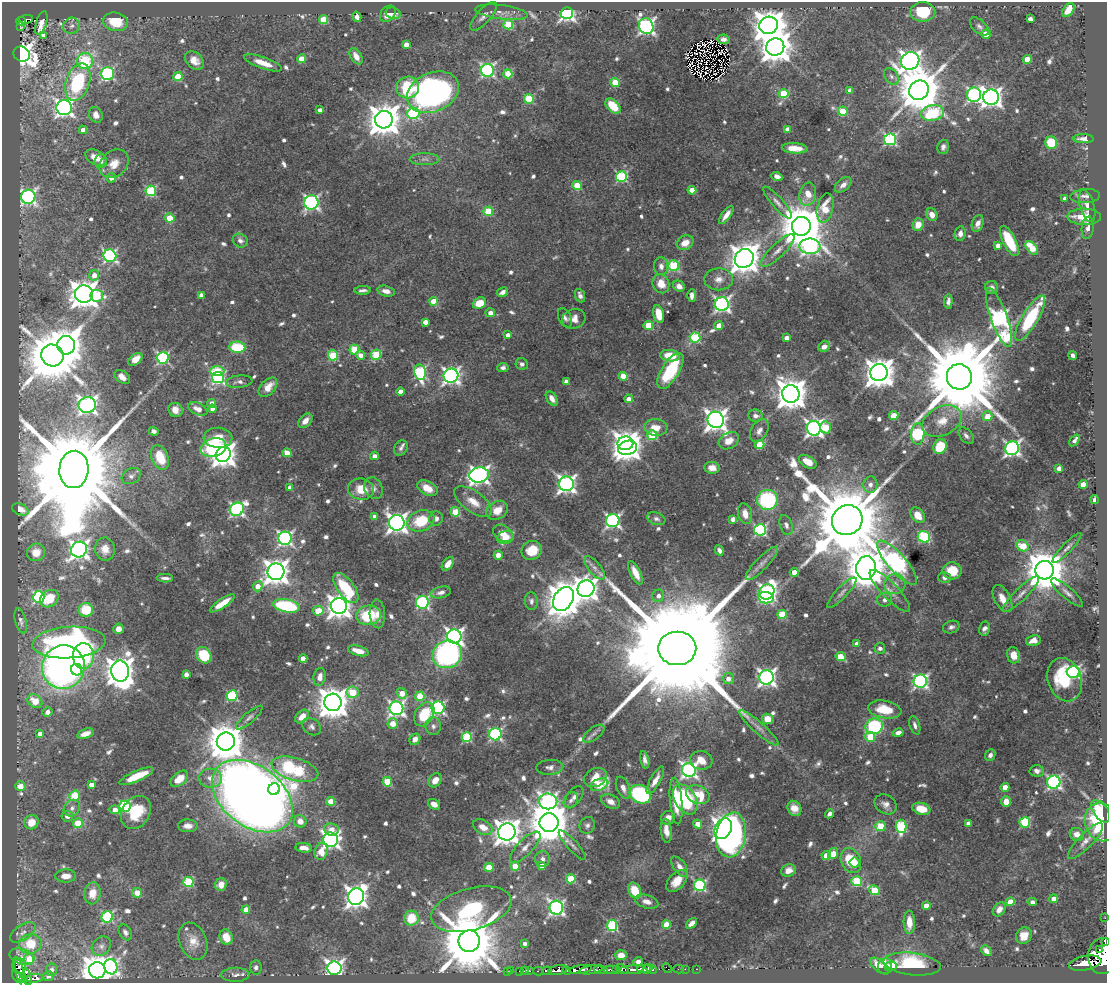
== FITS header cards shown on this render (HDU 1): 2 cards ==
NAXIS1  =                 1105
NAXIS2  =                  981

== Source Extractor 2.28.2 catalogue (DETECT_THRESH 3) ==
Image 1105 x 981 px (HDU 1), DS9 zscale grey, 1 PNG px = 1 image px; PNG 1109 x 985 px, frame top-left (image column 1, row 981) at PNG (2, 2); each listed source drawn as its Kron ellipse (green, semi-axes under 4 px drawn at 4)
Background 0.856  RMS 0.02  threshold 0.0591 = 3 sigma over >= 5 px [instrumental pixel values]
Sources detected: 770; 8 with non-positive FLUX_AUTO (blend fragments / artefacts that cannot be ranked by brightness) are neither listed nor drawn; of the other 762, the 500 brightest by FLUX_AUTO listed and drawn (262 fainter detections omitted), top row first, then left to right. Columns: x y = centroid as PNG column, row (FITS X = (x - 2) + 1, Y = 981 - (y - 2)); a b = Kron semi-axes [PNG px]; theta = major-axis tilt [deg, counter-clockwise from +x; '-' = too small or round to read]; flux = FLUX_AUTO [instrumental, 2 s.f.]
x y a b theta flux
1068 10 8 5 54 20
502 12 27 7 -7 12
923 12 12 10 -1 57
393 13 7 5 -18 10
567 13 6 6 - 440
388 14 9 7 51 10
483 16 18 6 48 7.5
357 17 5 4 - 8.9
26 19 7 3 4 45
323 19 4 4 - 50
1030 19 4 4 - 7.9
21 21 5 3 - 60
116 22 12 9 -10 42
41 23 12 5 73 8.7
508 24 5 5 - 64
769 25 9 8 - 2600
21 26 3 3 - 8.1
72 26 8 8 - 6.1
646 26 8 7 - 460
979 27 11 6 -43 5.1
986 34 5 4 - 31
44 35 4 4 - 10
724 39 6 4 -8 5.5
406 44 4 4 - 11
775 47 9 8 - 2600
22 54 8 7 - 1200
356 56 9 5 -59 12
302 59 4 4 - 30
1027 59 4 4 - 35
194 60 10 8 -41 14
85 61 8 7 - 130
910 61 9 8 - 1000
263 63 20 5 -19 21
488 70 6 6 - 270
107 73 6 6 - 200
508 74 4 4 - 56
891 76 9 6 -52 4.7
178 77 4 4 - 46
78 82 19 11 72 120
615 82 4 4 - 56
408 87 11 11 - 73
850 90 4 4 - 11
919 90 10 9 - 6900
433 92 27 19 24 580
783 93 5 4 - 58
974 95 7 7 - 310
991 97 8 7 - 830
529 99 5 5 - 87
613 106 9 5 -46 38
64 108 8 7 - 600
320 110 4 3 - 5.5
843 111 5 4 - 61
413 113 6 6 - 150
932 113 12 8 12 140
96 115 8 6 -65 8.5
384 120 9 8 - 3000
787 129 4 4 - 11
83 130 4 4 - 11
890 139 6 6 - 170
1083 139 10 4 -1 11
1051 143 6 6 - 62
943 147 7 5 74 4.9
795 148 13 5 -3 19
96 157 11 7 -27 16
424 159 15 6 1 6.4
101 161 7 6 - 7.9
114 164 16 13 42 19
777 176 6 4 -18 6.1
621 177 5 5 - 160
111 178 4 4 - 11
577 185 5 4 - 51
843 185 10 6 41 8.6
692 190 4 4 - 29
151 191 5 5 - 130
808 194 12 8 75 22
1085 196 14 7 4 7.9
28 197 7 7 - 380
1065 199 4 4 - 6.3
311 202 7 7 - 360
777 202 20 5 -49 8.5
1087 206 16 7 -75 8.8
825 208 15 8 77 31
488 211 5 4 - 70
726 215 11 4 54 12
932 215 6 5 - 14
1084 217 17 8 -1 34
170 218 5 4 - 38
918 224 6 5 - 19
978 224 8 5 75 8.2
801 226 9 9 - 6900
1088 228 11 6 83 6.8
960 234 7 5 82 8.4
240 241 8 6 -34 5.5
1009 241 16 6 -64 61
685 243 9 7 28 17
810 246 10 8 -1 400
998 246 4 4 - 13
1032 248 8 5 -50 52
778 250 22 7 44 13
110 256 6 6 - 260
744 258 10 9 - 2200
661 266 9 7 -88 7.5
674 266 5 5 - 120
94 275 5 5 - 12
719 279 14 11 -1 13
661 284 10 8 -66 21
679 286 6 5 - 7.6
992 288 6 6 - 5.6
363 290 8 3 2 4.7
386 291 9 5 -15 8.1
502 292 6 4 30 6.8
84 294 9 8 - 2100
201 295 4 4 - 8.2
692 295 6 4 88 6.4
97 296 6 6 - 73
580 296 7 5 -69 6.6
434 301 4 4 - 30
948 301 7 4 86 5.4
479 303 7 5 22 28
722 304 7 7 - 440
490 313 5 4 - 11
659 314 9 5 -77 27
565 318 10 6 -64 5.1
999 318 31 8 -70 640
1030 318 26 8 59 95
574 319 12 9 16 12
425 322 4 4 - 10
648 325 4 4 - 45
719 326 4 4 - 22
508 335 4 4 - 9.2
695 337 5 5 - 110
786 338 4 4 - 8.7
66 345 9 9 - 2500
237 347 8 5 -1 74
824 347 6 5 - 8
354 350 5 5 - 69
52 355 11 10 - 9600
333 355 5 5 - 81
360 355 5 4 - 9.5
376 355 5 5 - 78
1073 355 5 4 - 5.2
670 356 10 5 -7 32
163 358 6 6 - 190
135 359 8 5 39 15
522 364 6 5 - 5
503 367 5 4 - 5.1
217 371 7 5 0 69
670 371 20 8 58 88
420 372 7 6 - 170
879 373 8 8 - 2400
451 376 7 7 - 540
623 376 4 4 - 36
122 377 9 5 -39 9.8
218 377 6 5 - 270
959 377 13 12 - 30000
566 381 4 4 - 6.1
239 382 13 6 5 6.5
268 387 11 7 48 20
400 392 4 4 - 14
791 394 9 8 - 2700
552 399 8 5 -56 9.5
629 399 4 4 - 12
212 404 4 4 - 22
87 405 9 8 - 580
198 409 10 6 -25 11
212 409 4 4 - 8.5
176 410 7 6 - 13
756 416 7 6 - 6.7
894 416 4 4 - 41
987 416 5 5 - 23
716 420 8 8 - 1100
305 421 8 5 48 10
942 421 21 14 27 27
656 427 11 8 -5 18
825 427 6 5 - 56
814 428 7 7 - 530
154 431 5 4 - 5.2
759 431 13 8 60 9.3
918 434 11 6 88 210
652 435 5 5 - 90
966 436 9 6 -50 5.3
218 438 14 10 -2 41
1075 440 7 4 52 6.9
729 441 11 8 29 14
625 443 8 7 - 1200
760 445 4 4 - 46
940 447 8 6 59 42
213 448 13 9 14 99
401 448 8 6 53 4.8
628 448 9 7 16 1100
1012 448 7 6 - 410
287 453 4 4 - 20
223 454 8 7 - 1300
374 456 4 4 - 7.5
160 457 13 8 -67 39
808 462 10 5 -31 18
712 468 7 6 - 9.2
1059 468 4 4 - 11
74 469 19 14 85 51000
479 475 10 7 11 630
131 476 10 7 29 5.8
566 484 7 7 - 600
1083 484 4 4 - 21
870 485 8 7 - 6.1
290 487 4 4 - 5.9
373 488 11 9 -65 7
427 488 11 6 -28 19
361 489 13 10 -10 25
767 500 10 10 - 140
1095 500 4 3 - 9
473 502 22 10 -36 22
20 509 9 5 -24 13
237 509 7 6 - 340
497 510 11 8 32 22
455 512 5 4 - 54
745 514 10 7 -77 11
918 515 8 6 -49 20
375 516 4 4 - 8.1
436 519 7 6 - 7.3
656 519 9 6 -21 4.6
733 519 4 4 - 9.8
847 520 16 14 36 26000
421 521 14 10 21 53
613 521 6 6 - 370
397 523 8 7 - 840
786 525 10 6 -70 5.7
760 530 6 6 - 220
503 533 10 7 -34 22
505 537 8 6 20 11
924 537 6 6 - 110
285 538 6 6 - 390
1023 546 6 5 - 39
1067 548 20 5 46 7.3
105 549 11 10 - 14
79 550 8 7 - 700
532 550 10 9 - 33
719 550 5 4 - 4.9
36 552 9 8 - 18
498 555 4 4 - 12
762 563 22 6 46 9.8
897 563 28 9 -49 490
448 564 8 5 52 12
594 568 14 6 -51 7.3
866 568 12 10 83 5300
1045 570 9 9 - 6000
952 571 9 8 - 31
276 572 8 8 - 1600
794 572 4 4 - 18
635 573 13 5 -65 15
165 578 8 3 -2 5
944 578 6 5 - 5.1
895 584 10 10 - 10
258 586 5 4 - 23
346 588 18 8 -53 72
586 589 9 8 - 1200
890 591 28 8 -46 17
441 592 10 5 13 7.4
767 592 8 7 - 450
842 593 20 5 46 7.3
1067 593 20 6 -41 9.1
1021 594 24 6 44 12
658 596 6 5 - 5.8
39 597 5 5 - 200
49 598 10 8 38 39
766 598 8 5 -9 120
563 599 13 9 56 3600
1002 599 15 8 -61 17
885 600 7 7 - 6.1
531 601 9 6 -84 5
422 602 6 6 - 210
222 603 15 4 34 23
287 606 13 6 -10 130
339 606 8 8 - 1400
86 610 7 7 - 41
318 611 5 4 - 33
377 614 14 7 -86 12
782 614 5 4 - 57
369 615 12 10 7 65
21 621 13 5 -76 4.9
951 627 8 6 17 4.8
118 629 5 5 - 7.8
985 629 7 5 77 6.1
454 636 7 7 - 560
1033 641 7 5 12 11
69 642 36 15 4 410
857 643 4 4 - 8
677 648 19 17 0 93000
880 648 5 5 - 5.1
358 651 10 5 -15 14
447 654 15 13 25 330
204 655 8 7 - 64
1014 655 8 6 -75 16
83 656 13 10 88 130
840 657 5 4 - 40
303 658 4 4 - 20
63 667 22 21 - 620
77 670 6 5 - 21
120 671 10 9 - 2200
1073 672 6 6 - 270
186 674 4 4 - 9.1
320 677 9 6 79 9.6
766 677 7 7 - 560
728 679 5 5 - 10
1065 680 22 16 -70 79
920 681 7 6 - 350
353 692 6 5 - 49
402 693 6 4 -54 23
232 696 5 5 - 130
420 696 5 4 - 63
35 701 8 6 -37 22
333 702 8 8 - 2800
396 708 7 7 - 460
438 708 6 6 - 260
885 709 17 9 -10 36
47 712 5 4 - 8.4
424 714 13 9 60 56
302 716 8 5 45 14
249 718 17 5 41 6
767 719 5 5 - 26
393 724 5 5 - 29
915 725 9 5 -72 5.1
433 726 9 8 - 6.3
874 726 9 8 - 140
312 727 10 7 -36 5.5
759 728 25 5 -42 10
898 733 5 4 - 8.3
40 734 4 4 - 12
85 734 8 4 17 16
495 734 6 6 - 200
594 734 13 6 37 5.9
467 737 5 5 - 100
870 737 5 5 - 46
415 739 6 5 - 10
226 741 9 9 - 4100
990 755 6 5 - 5.5
645 760 9 4 -79 6.5
701 760 11 9 -10 20
550 767 13 7 4 7.2
295 769 24 11 -16 170
689 770 7 6 - 490
1037 771 7 6 - 5.8
136 776 18 5 24 39
595 777 12 9 25 24
210 778 12 9 -1 13
179 779 10 6 39 25
435 780 8 6 53 14
655 780 15 5 61 12
387 782 5 4 - 59
1054 782 6 6 - 300
91 785 4 4 - 11
599 785 9 5 20 73
20 786 5 5 - 19
1005 787 4 4 - 21
623 788 12 6 -68 9.5
274 789 6 5 - 230
640 794 11 9 -28 190
698 795 12 9 -23 44
75 796 6 5 - 67
252 796 45 30 -37 3300
574 797 12 7 52 7.1
685 799 16 10 -58 150
571 800 8 6 57 5.3
331 801 4 4 - 29
548 801 9 8 - 510
676 801 23 6 -85 36
611 802 10 6 -28 11
1006 802 5 5 - 16
434 804 6 5 - 8.8
886 804 12 9 -33 9.3
125 806 5 5 - 140
72 808 9 7 49 8.4
794 808 8 6 -57 15
921 809 9 6 -14 22
115 810 5 4 - 16
1101 811 13 7 -54 50
136 812 18 13 56 49
829 814 5 4 - 5.9
67 816 6 5 - 9.4
668 818 7 6 - 9.8
300 821 6 6 - 13
31 822 7 7 - 26
1025 822 5 5 - 99
1101 822 19 16 -69 120
78 823 5 5 - 40
549 823 9 9 - 5400
697 824 5 4 - 16
969 824 4 4 - 14
587 825 8 7 - 5.1
188 826 10 6 -1 9.8
880 826 5 5 - 45
901 826 6 5 - 120
483 827 10 7 -30 16
331 829 7 6 - 13
723 829 11 8 59 1300
666 831 12 5 -84 13
507 832 9 8 - 1600
1077 834 7 6 - 13
731 835 22 14 80 300
331 840 7 7 - 570
1085 841 24 7 46 12
572 845 19 5 -48 6.9
525 847 20 7 46 13
304 848 8 4 -7 11
321 851 8 6 70 23
833 854 6 4 56 28
826 856 5 4 - 25
542 859 8 7 - 7.2
851 861 13 9 -66 54
855 863 5 5 - 17
515 866 4 4 - 38
542 866 4 4 - 16
489 867 4 4 - 48
680 867 12 6 -55 9.8
788 870 7 6 - 9.5
66 876 10 6 1 15
571 879 5 4 - 65
677 881 13 7 47 20
857 881 5 5 - 100
188 882 5 5 - 97
221 885 6 6 - 16
700 885 6 5 - 180
635 890 8 6 -63 30
874 890 6 4 -31 57
92 893 11 8 81 23
137 893 5 5 - 18
356 897 8 8 - 1200
1054 899 4 4 - 14
647 902 12 6 -17 9.5
1010 902 4 4 - 32
1032 902 5 4 - 5.1
926 906 4 4 - 13
556 908 7 6 - 400
471 909 41 21 15 240
999 909 8 5 54 8.2
246 910 4 4 - 20
107 917 6 5 - 170
411 918 7 7 - 39
1105 918 2 2 - 6.4
909 922 12 5 -89 17
691 923 6 4 40 9.6
666 925 4 4 - 37
612 926 5 5 - 130
23 932 14 7 33 8.1
125 932 8 6 -59 5.2
1024 936 8 7 - 14
226 937 8 6 -68 24
193 941 19 13 -67 25
469 941 11 10 - 14000
1105 941 2 2 - 3400
524 943 4 3 - 5.5
30 944 11 10 - 41
101 946 10 8 46 6.9
1100 949 3 2 - 270
986 951 6 4 -48 6.4
621 955 6 5 - 10
1102 956 18 14 85 6300
22 957 13 7 -20 8.4
29 959 5 5 - 32
638 962 5 4 - 8.4
1085 963 16 7 10 2800
912 964 29 11 -6 70
19 966 8 6 -79 190
880 966 11 5 -40 13
885 966 8 7 - 12
891 966 6 5 - 8.3
111 967 7 6 - 330
256 967 7 6 - 5
334 968 7 6 - 630
641 968 3 3 - 350
667 968 6 2 -45 27
580 969 11 4 7 2000
616 969 3 3 - 170
622 969 6 4 -23 160
635 969 17 4 3 1600
647 969 4 3 - 480
651 969 6 4 -29 740
679 969 5 2 - 20
685 969 2 2 - 10
696 969 3 2 - 17
51 970 6 5 - 5.7
97 970 8 8 - 2400
558 970 9 5 10 1400
591 970 12 3 10 610
601 970 7 3 -8 290
611 970 7 3 -2 400
507 971 2 2 - 7.2
511 971 2 2 - 5.3
519 971 2 2 - 12
524 971 3 2 - 9
529 971 3 3 - 44
539 971 5 2 - 100
547 971 5 3 - 190
567 971 4 3 - 460
20 972 16 3 -73 150
236 975 14 7 1 8.3
48 976 5 5 - 5
17 977 7 3 -57 370
27 977 8 3 -79 170
23 978 3 2 - 55
35 978 8 3 5 170
At the frame edge (FLAGS 8, measured only in part): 3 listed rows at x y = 1105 918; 1105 941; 1102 956
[262 fainter detections neither listed nor drawn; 8 non-positive-flux detections neither listed nor drawn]